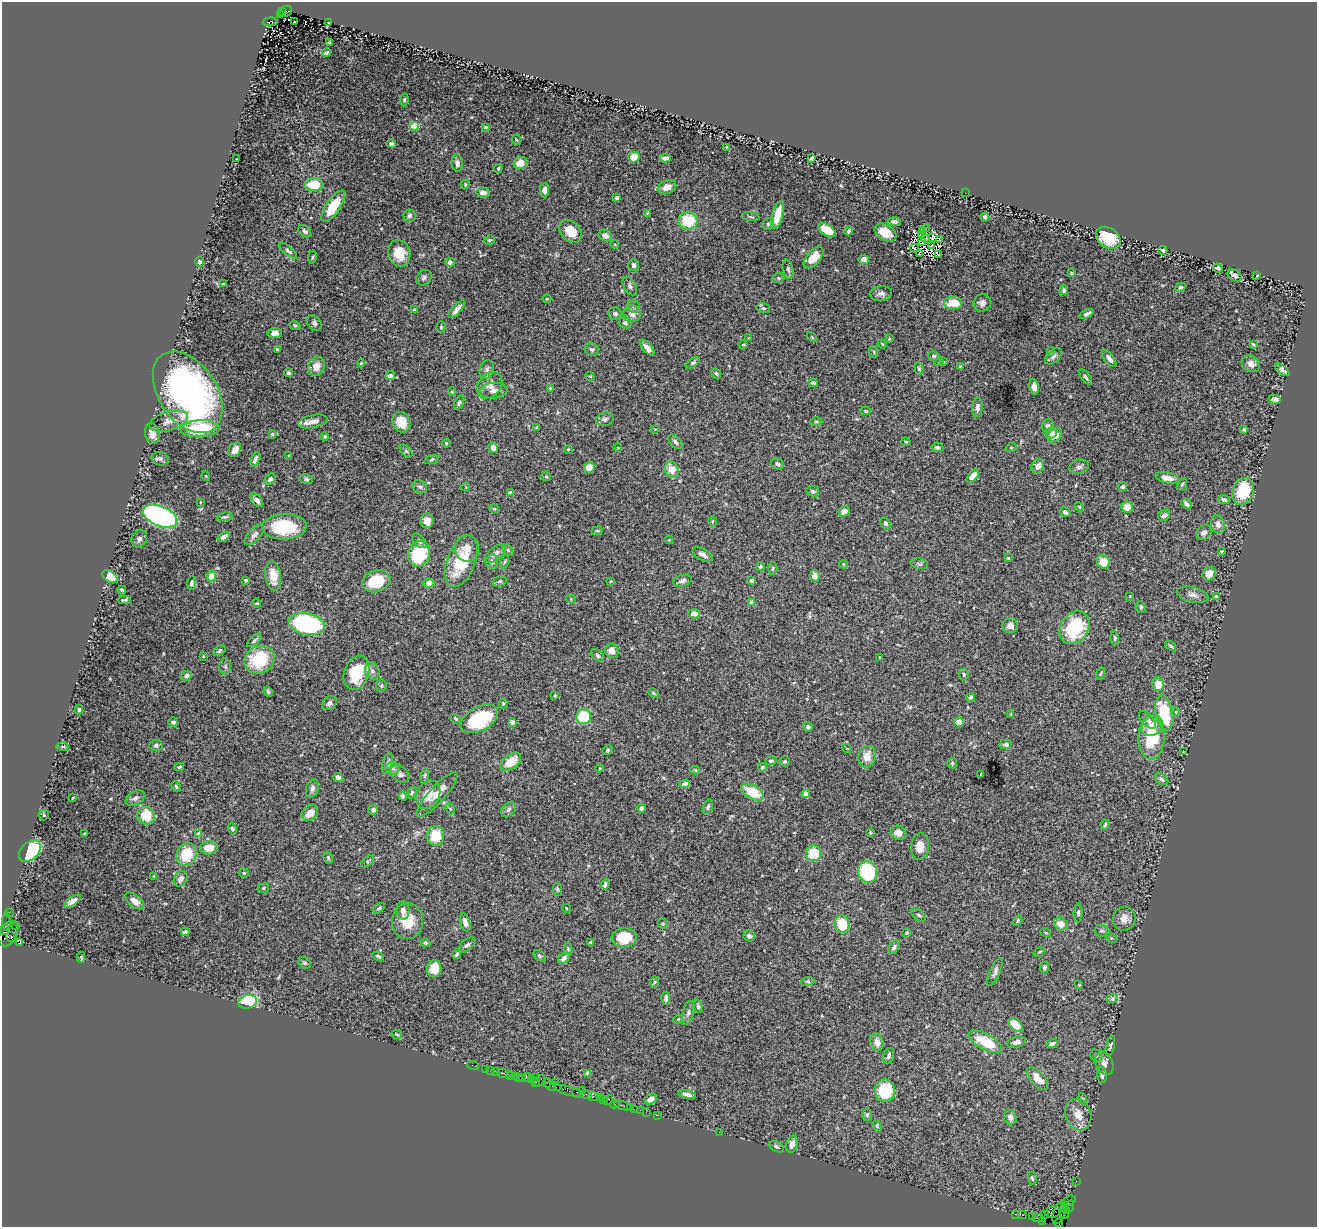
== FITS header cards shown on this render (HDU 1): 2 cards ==
NAXIS1  =                 1315
NAXIS2  =                 1225

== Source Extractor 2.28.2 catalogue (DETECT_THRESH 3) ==
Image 1315 x 1225 px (HDU 1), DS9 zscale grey, 1 PNG px = 1 image px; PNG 1319 x 1229 px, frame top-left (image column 1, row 1225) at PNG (2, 2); each listed source drawn as its Kron ellipse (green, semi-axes under 4 px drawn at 4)
Background 1.74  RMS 0.041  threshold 0.123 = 3 sigma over >= 5 px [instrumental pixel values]
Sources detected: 471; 3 with non-positive FLUX_AUTO (blend fragments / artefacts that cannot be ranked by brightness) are neither listed nor drawn; the other 468 listed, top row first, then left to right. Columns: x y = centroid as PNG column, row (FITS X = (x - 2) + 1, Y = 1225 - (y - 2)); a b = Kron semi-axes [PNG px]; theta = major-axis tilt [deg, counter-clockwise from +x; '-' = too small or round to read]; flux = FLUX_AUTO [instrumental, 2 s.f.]
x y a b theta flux
282 11 3 3 - 350
286 11 6 5 - 1200
280 15 3 3 - 880
270 22 7 4 4 740
294 22 3 2 - 17
329 22 4 2 - 2
330 42 4 3 - 4.1
326 52 4 3 - 6.2
404 100 6 4 83 4.5
414 126 4 4 - 110
486 127 4 3 - 5.1
517 140 5 3 - 2.6
391 144 4 4 - 9.8
727 147 3 3 - 3.5
634 157 6 5 - 38
665 158 5 4 - 9.3
811 158 4 3 - 11
236 159 2 2 - 1.6
457 163 8 5 -86 11
520 163 7 6 - 31
498 168 4 3 - 3
465 184 4 4 - 2.9
314 185 9 6 -2 73
667 187 9 6 21 23
544 190 7 5 88 11
483 193 7 5 -6 14
965 193 2 2 - 19
616 198 4 3 - 18
333 206 18 7 56 77
647 213 4 3 - 2.4
778 215 14 5 76 52
409 216 6 6 - 6.5
751 217 9 3 -9 3.5
985 217 4 3 - 7.8
688 221 9 9 - 97
894 222 7 4 -4 11
768 224 6 5 - 6.9
926 229 2 2 - 1.5
827 230 9 5 -32 60
305 231 7 5 -40 6.4
571 231 13 9 -47 49
849 231 4 3 - 4.3
923 231 3 2 - 4.9
885 233 12 7 -31 52
921 235 3 2 - 2.2
605 236 7 5 -24 15
932 237 3 2 - 4
1108 238 13 9 -35 120
925 239 4 2 - 1
940 239 3 2 - 3.5
489 240 6 4 20 3.5
921 241 3 2 - 3.3
615 245 4 3 - 2.1
932 245 3 2 - 2.7
914 248 4 2 - 4.1
1163 250 4 3 - 4.3
288 251 11 4 -41 6.6
399 253 13 11 -75 53
919 254 4 2 - 2.1
939 255 2 2 - 1.2
312 257 7 3 81 3.4
814 257 13 7 50 45
864 259 5 4 - 30
199 262 5 4 - 5
450 262 5 4 - 10
634 265 6 5 - 9.1
1218 268 5 4 - 8.5
788 269 10 5 -77 6.4
1071 273 4 3 - 3.2
1234 275 7 5 -38 11
1257 276 3 2 - 2.3
424 278 8 7 - 7.8
778 278 6 5 - 4.8
223 284 4 2 - 2
630 286 10 6 -60 7.7
1180 287 5 4 - 4.9
1064 290 5 4 - 5.8
881 294 11 7 5 12
547 299 4 3 - 1.8
953 303 9 6 1 64
982 303 9 8 - 14
634 307 7 6 - 8
763 308 7 5 -14 5
414 309 3 3 - 2.7
457 309 11 4 47 16
615 314 7 6 - 7.8
632 314 9 8 - 20
1086 314 7 4 26 9.4
314 323 9 6 -51 8
625 323 6 5 - 6.7
295 325 6 4 -20 3.7
441 327 5 4 - 3.7
275 333 7 5 6 13
812 337 6 3 -45 2.8
749 338 3 3 - 1.7
889 339 4 3 - 2.2
882 344 5 3 - 2.2
1253 344 3 3 - 3.2
743 345 4 3 - 2.5
647 348 10 4 -49 16
277 349 3 3 - 3.2
592 349 7 6 - 7
1050 351 3 3 - 2.5
874 352 6 3 -72 3
934 356 6 4 -12 4.7
1054 356 10 5 43 9.6
1109 358 10 5 -53 12
939 362 4 3 - 2.2
943 362 3 2 - 1.9
361 363 4 2 - 2.4
693 363 8 4 32 5.1
1251 364 9 8 - 16
316 366 9 8 - 27
960 366 4 3 - 3.4
919 369 6 4 -75 4.7
487 370 9 7 71 9.9
1282 370 9 4 -37 9.2
289 373 4 4 - 5.2
716 374 5 3 - 3.9
390 376 5 4 - 9.1
590 376 5 3 - 2.2
1086 377 9 4 -53 5.9
813 383 4 3 - 6.2
490 385 15 11 50 26
1034 387 7 4 -78 13
550 388 4 3 - 2.9
494 391 14 7 5 17
188 392 45 29 -56 880
452 392 4 4 - 2.9
1275 399 6 4 -12 12
459 403 7 4 65 5.7
977 407 9 5 85 10
865 411 5 4 - 4.1
605 419 9 7 17 8.4
169 421 20 9 16 26
313 421 15 6 12 19
401 422 10 8 -65 36
816 422 6 4 -1 4.1
1048 426 6 6 - 7.3
537 427 3 2 - 2.3
200 429 20 8 3 150
655 429 4 3 - 2.2
1244 429 4 4 - 7.4
152 433 11 7 -80 24
1051 433 6 5 - 15
272 434 3 3 - 4
1055 435 8 6 47 21
325 437 4 4 - 3.5
675 442 9 5 -45 8.4
906 442 4 4 - 3
446 443 4 3 - 2.3
493 448 5 4 - 17
618 448 4 3 - 2.1
937 448 6 4 -11 6.2
1011 448 6 3 18 2.6
568 449 3 3 - 3
235 450 8 5 56 18
406 451 7 4 -45 5.3
289 455 3 3 - 2.8
160 459 8 6 -13 8.5
255 459 8 4 65 11
431 460 7 3 19 3.6
777 464 6 5 - 6.2
1038 466 7 6 - 13
1079 467 10 7 16 10
589 468 5 5 - 38
672 470 8 6 -65 39
206 476 5 3 - 2.2
546 476 5 4 - 3.3
973 476 8 4 48 28
1167 478 12 5 -12 24
270 479 6 5 - 9.9
306 479 7 5 -14 4.8
1182 484 6 4 61 4.4
420 487 8 6 -29 7.5
466 487 4 3 - 2.2
1123 487 5 4 - 6.5
813 491 6 5 - 5.6
1243 491 14 10 69 110
510 493 4 4 - 14
257 500 8 4 -48 11
1224 500 6 4 -22 7.8
200 502 4 3 - 1.9
1186 504 6 3 -42 8
1079 507 5 4 - 2.6
1127 507 6 5 - 26
494 509 4 4 - 3.5
844 511 6 5 - 17
1065 512 5 4 - 8.3
1164 515 6 5 - 8.8
160 516 18 10 -23 790
225 517 8 3 9 4.9
427 521 7 6 - 18
712 521 5 3 - 2.6
885 523 6 4 -58 6.3
1218 524 9 7 -77 16
284 527 22 12 3 160
597 531 5 3 - 3.6
1204 533 8 6 38 11
254 535 12 6 48 12
224 537 7 4 30 16
139 539 9 7 67 9.4
669 540 4 3 - 2.2
419 541 9 5 -46 6.7
467 548 13 12 - 23
508 550 7 4 -47 4.2
1221 551 3 3 - 3.1
419 554 13 11 69 140
495 554 13 6 38 15
702 554 11 6 -29 13
1008 558 4 4 - 2.7
461 561 27 14 68 130
492 562 7 6 - 12
505 562 7 3 71 3.6
1103 562 7 6 - 48
843 564 4 3 - 3.6
919 564 9 5 -10 5.8
760 567 5 4 - 4.5
773 569 6 4 90 4.5
1209 574 7 6 - 26
212 576 5 4 - 48
273 576 15 7 -82 42
815 576 5 5 - 17
110 577 8 5 -36 47
245 580 3 3 - 4.1
376 581 14 10 20 89
500 581 7 5 17 5.1
611 581 3 2 - 2.6
682 581 9 5 14 9.7
751 581 4 3 - 7.9
191 583 7 4 83 6.7
429 583 5 4 - 20
122 590 4 3 - 4.7
1193 595 16 7 -14 17
1130 596 3 2 - 2.4
1216 597 4 4 - 11
571 599 5 4 - 2.9
125 600 6 3 0 4.1
752 602 4 4 - 20
257 603 4 3 - 2.8
1141 607 6 5 - 5.3
694 614 6 4 -7 17
307 624 18 11 -12 390
1010 626 8 7 - 17
1074 628 18 13 54 190
1115 638 7 4 -85 4
254 640 9 4 42 5.2
1171 646 6 3 -38 4.7
219 651 7 4 33 5
612 651 7 7 - 22
598 655 7 5 -44 6.5
203 656 4 2 - 1.6
879 657 3 2 - 1.7
259 660 15 13 25 140
225 667 8 6 -87 6.5
372 671 9 7 -67 12
356 673 17 12 70 110
964 674 6 4 -85 4.8
1100 674 6 3 71 2.8
186 676 6 4 23 9.7
1158 684 7 5 -74 36
381 686 6 5 - 4.4
268 692 5 3 - 4.4
653 693 5 4 - 3.6
555 696 3 2 - 2.8
971 697 4 4 - 4.7
329 703 8 6 42 8.7
503 703 5 4 - 3.6
79 709 5 4 - 3.7
1176 712 4 4 - 3
1164 713 18 8 -78 150
1011 714 4 2 - 2.1
584 717 7 7 - 170
455 718 5 3 - 3.3
479 719 20 12 28 190
1147 720 10 6 -44 11
173 722 5 4 - 6.4
512 722 4 4 - 23
959 722 5 4 - 25
1152 726 11 9 40 29
808 727 5 4 - 4.9
1151 737 22 13 88 130
1006 744 6 5 - 6.7
156 745 6 5 - 7.2
63 746 6 3 1 3.2
847 749 5 3 - 2
607 750 6 4 42 4.4
1184 752 3 2 - 2.5
867 757 11 8 80 33
771 761 5 4 - 5.4
785 761 5 5 - 5.3
511 762 12 7 35 42
387 763 11 5 77 7.9
952 763 5 5 - 3.6
179 767 5 3 - 4.3
762 767 4 4 - 9
393 768 6 6 - 7.8
600 768 4 3 - 2.5
695 770 4 4 - 4.5
400 774 10 7 -42 12
981 774 4 2 - 2.8
425 776 8 4 82 5.8
338 777 5 4 - 17
1161 779 7 5 -36 7.3
685 784 5 4 - 16
176 787 6 4 -63 4.3
312 788 9 6 73 11
753 792 12 6 -31 76
412 793 6 3 71 4.2
437 794 29 8 48 33
806 794 4 4 - 47
428 795 15 11 61 44
403 796 4 3 - 4.7
73 798 3 2 - 2
135 798 10 6 29 10
708 807 7 4 72 7.1
641 808 4 4 - 9
450 809 6 4 -68 4.3
509 809 8 6 46 8
373 810 5 4 - 10
310 813 9 7 42 31
44 815 5 5 - 3
146 816 9 8 - 74
1105 825 5 3 - 3.7
232 829 5 4 - 6.4
870 832 3 3 - 5.1
899 833 8 7 - 20
85 834 3 2 - 2.7
199 834 4 4 - 23
436 836 10 8 90 79
920 847 13 9 84 29
209 848 9 6 4 34
30 851 13 8 44 260
813 853 8 7 - 87
187 854 12 9 67 83
328 858 6 4 -70 3.7
368 861 8 4 44 4.6
868 872 10 9 - 230
244 873 5 4 - 3.8
154 876 3 2 - 1.8
181 879 8 6 60 17
605 884 5 3 - 7.1
263 888 6 4 24 4.5
557 889 7 4 -84 3.7
72 901 10 4 34 14
134 901 11 6 -38 18
379 908 7 3 36 3.9
566 908 4 2 - 2.1
403 910 9 6 -85 12
9 912 2 2 - 29
1078 913 9 4 88 6.1
919 915 8 5 -38 5.2
1124 918 12 11 - 24
407 921 18 15 87 60
1018 921 5 4 - 4.2
7 922 9 4 -89 230
465 922 9 5 -73 15
663 924 5 5 - 4
842 924 9 7 -76 80
1060 924 7 6 - 30
16 925 2 2 - 45
5 930 5 3 - 470
1101 931 7 6 - 6
185 932 4 4 - 8
907 933 5 3 - 3.4
1046 933 5 3 - 2.4
8 934 13 9 61 1400
749 936 6 5 - 8.6
11 937 5 3 - 760
624 938 12 9 3 83
1111 938 6 4 -28 4.3
590 942 3 3 - 3.1
19 943 4 3 - 1200
425 943 5 4 - 4
467 945 10 5 39 7.6
894 947 7 5 55 8.2
568 949 6 4 -80 4.7
1039 952 6 3 35 3.5
457 954 5 3 - 4.9
378 956 6 3 -23 5.1
539 956 7 4 -41 4.5
81 957 5 3 - 2.6
564 958 7 4 47 11
305 963 6 5 - 5.6
1044 967 6 4 67 4.9
434 969 8 7 - 61
995 972 15 5 66 10
808 981 6 4 4 4.1
655 982 6 4 88 3.6
1079 985 3 3 - 3.5
666 998 6 4 87 8.7
1112 999 6 4 18 4.4
248 1002 9 6 16 250
698 1006 7 4 -75 4.7
688 1013 12 5 77 8.5
678 1019 5 4 - 3
1016 1025 8 5 -43 48
397 1034 5 2 - 2.6
877 1042 8 6 -73 21
985 1042 18 8 -29 95
1016 1042 10 5 15 12
1052 1044 6 4 27 6.5
1110 1046 10 3 79 3.9
889 1056 8 5 71 7.7
1096 1056 6 5 - 5.3
1104 1063 12 8 -65 17
473 1065 6 2 -18 41
486 1069 2 2 - 23
491 1070 2 2 - 26
496 1071 3 2 - 120
587 1073 4 4 - 20
505 1074 8 3 -10 120
511 1075 3 2 - 77
1102 1075 8 4 -88 7.6
515 1076 2 2 - 100
519 1077 3 2 - 100
536 1077 2 2 - 28
522 1078 2 2 - 150
527 1078 4 2 - 140
1038 1078 14 7 -49 33
531 1080 2 2 - 57
540 1081 7 3 55 470
535 1082 4 2 - 180
547 1083 4 2 - 53
556 1083 3 2 - 150
553 1086 8 3 -15 360
583 1090 3 2 - 400
568 1091 14 3 -17 600
885 1091 11 10 - 160
577 1093 6 3 -28 280
587 1094 5 3 - 530
687 1094 9 4 -14 12
594 1097 6 3 -9 270
600 1098 2 2 - 38
604 1099 4 3 - 87
651 1099 6 5 - 20
1083 1099 6 4 -73 3.6
608 1100 5 3 - 160
615 1104 5 2 - 56
623 1106 9 2 -18 150
630 1107 2 2 - 57
634 1109 2 2 - 72
640 1110 2 2 - 53
646 1112 2 2 - 66
657 1115 2 2 - 43
867 1115 6 5 - 4.2
1078 1115 16 12 -69 37
1010 1117 7 6 - 14
877 1126 6 4 -66 3.6
719 1132 2 2 - 30
792 1144 9 5 77 17
777 1147 8 5 -26 5.6
1032 1178 6 4 -78 4.3
1076 1181 2 2 - 39
1069 1201 7 3 31 450
1070 1206 6 2 70 120
1064 1207 3 3 - 230
1066 1210 3 3 - 170
1053 1212 7 5 11 860
1059 1213 12 6 71 1100
1015 1214 3 2 - 51
1064 1214 4 2 - 91
1022 1215 4 2 - 180
1045 1215 2 2 - 73
1032 1217 2 2 - 33
1038 1218 5 2 - 140
1043 1221 2 2 - 10
1058 1223 4 3 - 96
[3 non-positive-flux detections neither listed nor drawn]